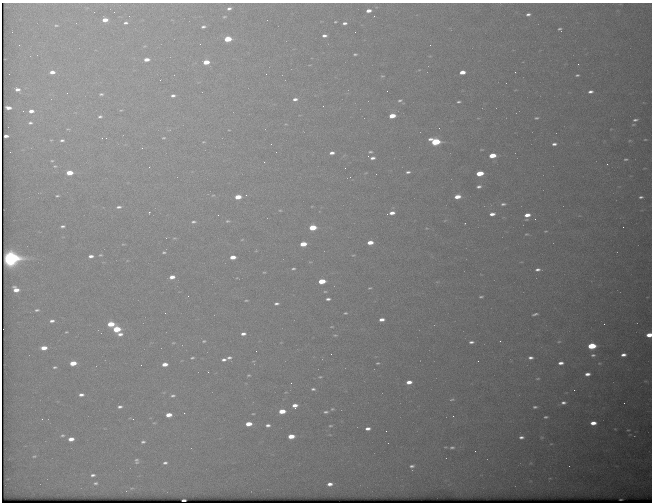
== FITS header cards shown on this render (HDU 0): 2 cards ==
NAXIS1  =                  650 / Width of table row in bytes
NAXIS2  =                  500 / Number of rows in table

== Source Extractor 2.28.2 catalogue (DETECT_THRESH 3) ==
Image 650 x 500 px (HDU 0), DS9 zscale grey, 1 PNG px = 1 image px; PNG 654 x 504 px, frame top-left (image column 1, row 500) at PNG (2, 3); no overlay
Background 619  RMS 3.2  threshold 9.62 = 3 sigma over >= 5 px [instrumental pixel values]
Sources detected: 210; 1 with non-positive FLUX_AUTO (blend fragments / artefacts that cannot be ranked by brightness) is not listed; the other 209 listed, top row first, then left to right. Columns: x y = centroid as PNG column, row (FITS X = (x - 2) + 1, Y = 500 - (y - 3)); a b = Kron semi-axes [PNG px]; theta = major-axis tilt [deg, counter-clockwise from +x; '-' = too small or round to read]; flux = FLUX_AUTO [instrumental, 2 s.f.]
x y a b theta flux
229 8 6 4 16 670
368 11 5 3 - 1500
114 12 2 2 - 90
528 14 4 3 - 540
224 17 6 4 17 300
105 20 6 4 -1 2200
335 22 3 2 - 170
126 23 6 4 10 570
345 23 4 3 - 570
56 25 7 4 -11 370
203 27 6 4 12 530
560 29 4 3 - 360
324 36 4 3 - 650
228 39 5 4 - 7600
19 45 2 2 - 140
430 45 2 2 - 270
355 54 4 2 - 250
147 59 6 4 3 1600
206 62 5 4 - 4200
52 72 6 4 4 1400
462 72 5 3 - 2200
266 74 2 2 - 210
577 75 6 4 7 390
382 76 4 2 - 180
17 89 5 3 - 840
590 92 6 4 8 820
67 93 2 2 - 120
101 94 7 4 6 450
173 96 5 4 - 640
295 99 5 3 - 810
400 100 6 4 19 360
458 102 4 2 - 310
323 106 2 2 - 210
8 108 5 3 - 1200
121 110 5 3 - 210
23 111 2 2 - 140
31 111 5 4 - 1300
392 116 5 4 - 4100
100 117 6 5 - 510
536 118 4 3 - 310
635 120 5 3 - 490
30 123 6 4 -1 490
633 125 6 3 1 240
439 128 2 2 - 86
68 129 6 4 -18 310
229 130 4 2 - 160
106 138 2 2 - 120
164 138 5 4 - 260
645 139 3 2 - 160
51 140 5 4 - 250
62 140 6 4 9 550
203 142 5 4 - 260
435 142 7 4 -9 19000
554 144 4 3 - 620
142 148 2 2 - 930
10 152 2 2 - 100
370 152 8 5 8 510
332 153 5 3 - 890
492 156 5 4 - 5000
372 158 6 4 3 870
626 159 4 2 - 270
52 161 5 4 - 290
264 162 3 3 - 130
607 164 3 2 - 370
55 166 6 5 - 440
345 168 2 2 - 110
408 172 6 4 3 610
69 173 5 4 - 4500
480 173 5 4 - 6300
479 186 6 4 10 630
213 195 5 4 - 280
246 195 3 3 - 210
57 196 5 3 - 270
238 197 5 4 - 3600
457 197 6 4 9 2900
641 197 4 3 - 370
503 204 7 4 2 570
119 207 6 4 6 620
280 210 4 3 - 170
149 212 3 3 - 190
392 213 6 4 10 1500
492 214 6 4 8 1200
218 215 2 2 - 170
527 215 6 4 7 1900
445 220 5 3 - 210
227 221 5 4 - 310
193 222 7 4 5 510
465 223 2 2 - 120
62 226 5 3 - 460
312 227 5 4 - 7800
623 227 2 2 - 310
426 228 5 3 - 190
546 231 4 2 - 170
526 234 5 4 - 230
174 238 5 3 - 220
370 242 5 4 - 2500
123 244 5 3 - 170
303 244 5 4 - 3800
164 252 5 4 - 300
100 255 4 3 - 230
353 255 5 3 - 220
91 256 4 3 - 900
233 257 5 3 - 2300
10 258 8 7 - 89000
293 269 4 3 - 300
537 269 6 4 4 680
264 272 3 2 - 150
172 277 5 3 - 1700
322 281 5 4 - 5900
370 288 5 3 - 220
16 290 6 4 -29 2300
325 291 5 3 - 250
481 297 4 2 - 300
328 299 4 3 - 610
246 300 3 2 - 200
276 303 5 3 - 510
37 310 7 4 8 440
165 313 2 2 - 120
345 313 5 3 - 280
535 314 6 2 15 440
382 319 5 3 - 1200
52 321 6 4 6 720
111 324 5 4 - 5300
604 324 2 2 - 430
332 327 5 3 - 190
117 329 5 4 - 8400
66 332 4 3 - 180
120 334 6 4 5 960
243 334 5 3 - 860
335 335 6 3 -7 270
649 335 5 4 - 3000
204 341 5 4 - 290
500 341 2 2 - 120
471 342 5 3 - 540
559 342 5 3 - 220
173 343 5 3 - 190
592 346 6 4 5 11000
44 348 5 3 - 2500
331 354 2 2 - 310
593 355 6 4 -4 450
623 355 5 3 - 900
229 357 5 3 - 540
192 358 4 2 - 280
530 358 4 3 - 670
224 360 6 4 6 650
253 361 5 3 - 190
478 361 2 2 - 330
73 363 5 4 - 3800
378 363 5 3 - 260
561 363 5 3 - 950
599 363 4 3 - 170
165 364 5 3 - 1900
141 365 2 2 - 130
55 367 4 3 - 340
208 372 2 2 - 150
587 374 5 3 - 1100
249 375 5 4 - 280
320 377 6 4 1 330
538 379 5 3 - 200
409 382 6 4 5 1700
291 383 3 3 - 200
313 389 7 4 -1 530
574 390 2 2 - 97
286 392 5 3 - 200
81 395 5 4 - 840
173 396 6 4 11 450
452 399 5 3 - 250
563 403 6 4 5 740
295 405 6 5 - 1600
120 407 5 3 - 560
535 407 5 3 - 430
332 409 7 5 14 420
282 411 5 4 - 3900
326 412 7 4 5 550
184 413 3 2 - 190
253 414 4 3 - 190
169 415 5 4 - 2200
453 416 2 2 - 130
546 417 4 3 - 370
42 419 3 2 - 310
133 419 3 2 - 250
154 423 5 3 - 180
593 423 5 4 - 1800
248 424 5 4 - 2900
268 425 5 4 - 700
330 426 6 4 14 330
368 428 5 4 - 990
628 430 2 2 - 150
386 431 2 2 - 540
62 435 7 5 13 470
330 435 5 3 - 190
291 436 5 4 - 3400
521 437 5 3 - 660
71 439 5 4 - 1800
143 442 6 4 12 460
551 444 5 3 - 190
452 447 6 4 7 470
475 451 2 2 - 430
34 456 6 4 14 320
136 461 8 6 -87 660
165 463 6 4 4 570
412 466 6 4 4 540
93 475 7 5 10 720
550 478 5 3 - 200
95 483 7 6 - 620
330 484 5 4 - 1100
132 488 7 5 10 390
621 499 3 2 - 180
184 500 4 2 - 660
At the frame edge (FLAGS 8, measured only in part): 1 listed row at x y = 649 335
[1 non-positive-flux detection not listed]